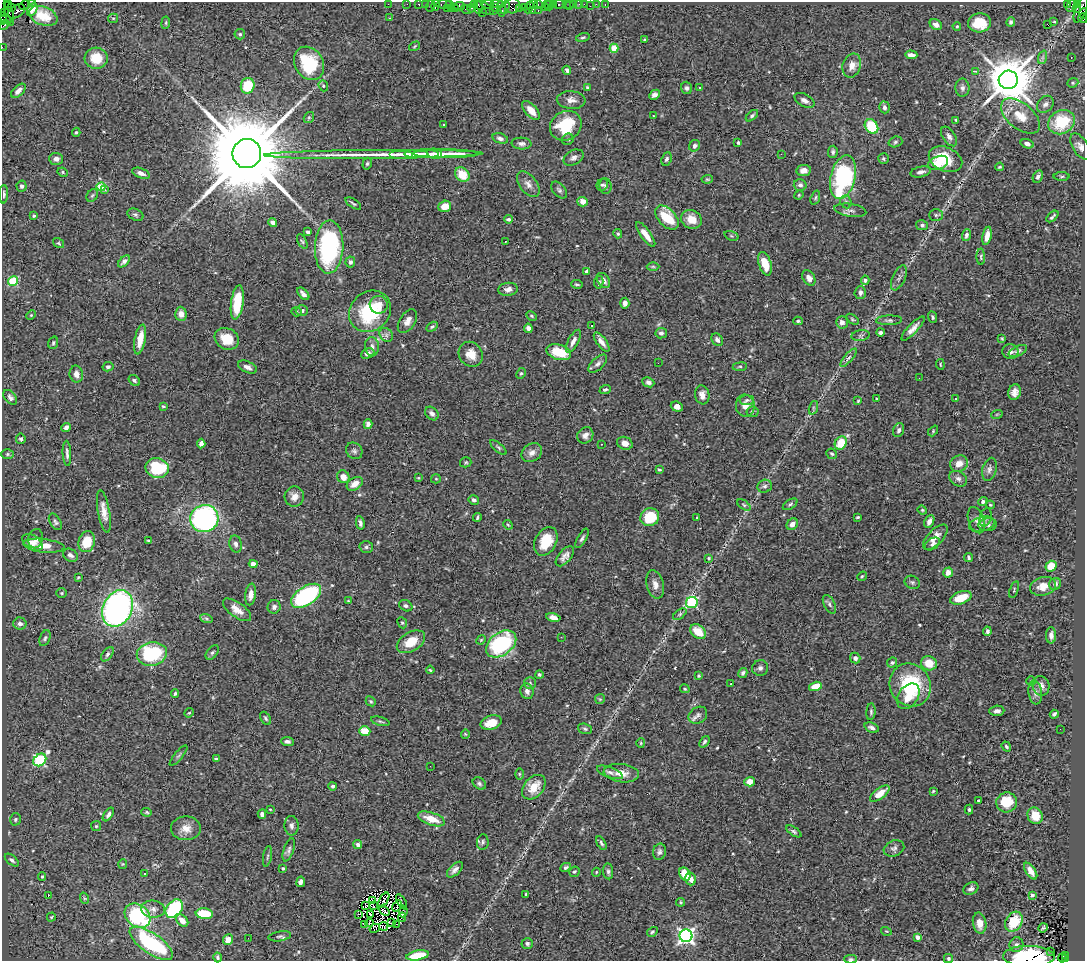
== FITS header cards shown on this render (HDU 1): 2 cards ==
NAXIS1  =                 1083
NAXIS2  =                  959

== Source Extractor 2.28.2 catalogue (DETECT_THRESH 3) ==
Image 1083 x 959 px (HDU 1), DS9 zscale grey, 1 PNG px = 1 image px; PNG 1087 x 963 px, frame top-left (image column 1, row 959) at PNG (2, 2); each listed source drawn as its Kron ellipse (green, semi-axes under 4 px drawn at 4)
Background 1.34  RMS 0.047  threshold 0.142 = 3 sigma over >= 5 px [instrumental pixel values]
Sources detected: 550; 2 with non-positive FLUX_AUTO (blend fragments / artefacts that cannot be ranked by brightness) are neither listed nor drawn; of the other 548, the 500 brightest by FLUX_AUTO listed and drawn (48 fainter detections omitted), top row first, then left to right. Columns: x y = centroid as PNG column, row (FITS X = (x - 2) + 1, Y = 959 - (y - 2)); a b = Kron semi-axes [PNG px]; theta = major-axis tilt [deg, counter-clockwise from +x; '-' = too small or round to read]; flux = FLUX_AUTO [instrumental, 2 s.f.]
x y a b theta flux
33 2 2 2 - 27
8 3 3 2 - 29
388 4 2 2 - 40
407 4 2 2 - 24
419 4 3 3 - 130
425 4 2 2 - 23
450 4 4 3 - 91
488 4 6 3 9 120
497 4 6 2 1 300
533 4 3 2 - 69
538 4 3 2 - 61
547 4 3 2 - 62
554 4 3 2 - 87
559 4 5 3 - 230
566 4 2 2 - 19
574 4 4 3 - 210
579 4 2 2 - 15
584 4 2 2 - 41
596 4 2 2 - 23
1067 4 3 2 - 440
1077 4 3 3 - 28
24 5 5 2 - 78
435 5 5 3 - 120
444 5 8 3 -1 200
474 5 4 2 - 76
550 5 5 3 - 120
605 5 3 2 - 19
1072 5 7 3 65 88
430 6 6 2 72 160
460 6 5 4 - 250
513 6 7 7 - 510
569 6 2 2 - 16
590 6 2 2 - 8.9
11 7 3 3 - 94
478 7 6 3 -87 330
505 7 7 3 74 200
524 7 2 2 - 58
529 7 6 4 65 150
545 7 3 2 - 87
451 8 3 2 - 110
471 8 4 3 - 46
484 8 10 5 -32 410
495 8 3 2 - 84
520 8 2 2 - 43
1077 8 3 3 - 510
32 9 7 4 64 17
447 9 3 2 - 73
455 9 3 3 - 140
466 9 5 3 - 280
501 9 7 4 -82 550
1081 10 13 5 68 630
16 11 9 6 33 610
493 11 2 2 - 48
532 11 4 2 - 140
538 11 3 2 - 160
482 12 3 2 - 55
5 13 3 2 - 69
9 13 12 4 -79 490
1084 14 5 2 - 200
43 16 15 9 -21 59
6 18 7 2 -46 230
113 18 5 4 - 4.3
389 18 3 2 - 4.5
1083 18 5 3 - 150
3 20 5 3 - 150
1011 22 5 4 - 8.2
1053 22 3 3 - 37
166 23 6 3 82 3.7
979 23 11 9 2 77
936 24 6 5 - 19
1047 24 3 2 - 4.1
4 25 5 3 - 160
957 26 4 3 - 3.9
240 34 5 5 - 5.7
583 37 7 4 14 4.8
644 40 4 3 - 4.2
415 46 6 3 33 3.4
2 47 2 2 - 24
614 48 4 4 - 86
911 55 6 4 -2 16
1043 57 7 4 71 7.9
96 58 11 10 - 70
1071 58 3 2 - 4
309 63 17 14 -57 190
852 66 12 9 70 28
567 70 4 3 - 6.6
975 71 4 2 - 6.8
1008 80 9 9 - 15000
1073 83 6 4 20 4.5
248 86 8 7 - 100
323 86 6 4 -69 4.6
587 87 3 3 - 4.2
686 88 6 5 - 7.6
699 88 3 3 - 14
962 88 9 7 -87 11
18 91 9 5 44 14
654 95 6 4 43 11
571 100 14 9 -4 20
804 100 11 6 -29 13
1045 104 9 7 47 15
884 107 6 5 - 8.9
531 110 11 6 -48 34
653 116 3 2 - 3.3
752 116 7 4 42 5.7
1020 116 23 12 -39 68
309 117 6 4 54 4.3
956 120 3 2 - 3.3
1061 122 14 11 30 150
443 124 3 3 - 16
566 126 16 14 32 140
871 126 8 6 -54 120
76 132 4 4 - 4.4
949 136 11 6 -56 13
500 138 8 5 -15 11
568 139 6 5 - 5.8
895 142 7 5 18 6.4
521 143 10 6 -3 12
738 143 3 3 - 4.8
1027 144 7 4 -17 14
695 146 6 5 - 10
1080 146 15 7 -58 20
833 152 6 5 - 6.6
247 154 14 14 - 64000
374 154 109 4 1 160
402 154 12 2 0 11
416 154 11 2 0 12
426 154 12 4 -2 24
435 154 8 5 -12 18
445 154 32 4 0 75
781 154 3 2 - 3
574 158 10 7 28 13
883 158 5 5 - 5.7
56 159 7 6 - 13
666 159 7 5 66 8.4
945 159 17 12 -25 130
938 163 10 6 22 36
367 164 6 4 73 4.9
1000 167 4 3 - 3.9
804 170 7 5 7 16
63 172 5 4 - 4.5
921 172 10 5 13 12
141 173 9 4 -21 14
462 175 8 6 -46 65
1062 176 8 4 1 4.7
843 177 22 12 77 400
1038 177 6 4 61 8.8
707 179 5 4 - 3.7
528 184 15 8 -52 20
602 185 6 5 - 7
800 185 6 6 - 9.3
21 186 5 5 - 9
605 186 8 6 -83 8.4
101 187 4 4 - 130
105 190 3 2 - 39
559 190 10 6 -49 8.4
4 194 9 4 89 7.4
92 195 7 5 53 5.3
799 195 5 4 - 3.6
815 198 7 4 71 5.8
583 202 5 5 - 24
846 202 6 5 - 7.3
353 203 9 3 -33 5.3
445 206 6 5 - 38
850 210 16 6 -8 14
135 215 8 5 -23 7.9
936 215 7 5 -1 6.9
34 216 4 3 - 4.2
1052 216 7 2 42 5.4
667 217 14 8 -47 97
508 219 4 3 - 8.2
691 219 11 9 -28 41
273 222 4 4 - 15
922 225 6 5 - 6.4
308 232 4 3 - 7.7
618 234 5 4 - 5.5
646 234 15 5 -54 32
966 235 6 4 70 9.6
731 236 7 4 -20 4.5
987 236 9 4 78 23
302 241 8 4 -61 5.2
505 241 3 2 - 8
58 243 6 4 -35 4.4
329 247 26 14 88 460
981 257 8 4 -89 5.8
124 261 7 4 45 11
350 262 5 5 - 7.2
765 264 12 6 -71 55
653 267 6 4 -1 4.4
587 271 4 3 - 13
809 278 8 6 -57 18
899 278 13 6 65 12
603 280 8 5 -54 12
865 280 5 4 - 7
13 281 5 4 - 160
599 282 6 4 79 7
577 284 6 3 -10 4
508 289 10 6 6 16
860 293 6 5 - 9.9
303 294 7 4 -46 12
237 302 17 6 83 110
625 303 5 4 - 16
379 305 9 9 - 25
302 311 6 5 - 12
370 311 22 19 44 220
296 312 5 4 - 4.4
181 314 7 5 -85 22
31 315 5 3 - 3.6
531 316 6 4 -28 4.3
932 317 6 4 -67 5.5
852 319 7 3 -36 4.2
889 320 13 5 2 8.6
407 321 13 7 57 21
798 321 4 4 - 4.7
842 322 6 6 - 15
592 325 2 2 - 3.4
432 327 6 4 32 5.1
528 328 4 4 - 16
913 329 16 5 46 20
880 332 4 3 - 10
661 333 6 5 - 8.6
386 335 7 6 - 10
861 336 9 5 8 6.8
1002 338 4 3 - 3.5
140 339 15 5 79 49
227 339 12 10 -28 63
717 340 7 5 -55 12
573 341 12 5 62 17
602 342 11 5 -53 19
53 343 6 4 72 5.8
372 347 9 7 -85 16
1010 351 8 7 - 12
1018 351 10 5 25 8.2
559 352 13 7 -16 96
368 353 7 4 24 12
471 354 13 11 -54 39
848 358 11 4 49 9.8
658 363 2 2 - 4.7
598 364 11 6 43 11
940 364 5 3 - 3.3
108 367 5 4 - 7.2
247 367 10 5 -25 15
740 367 7 3 8 5.1
521 373 6 4 61 4.6
76 374 8 6 -80 20
919 378 3 2 - 4.2
134 380 6 4 -38 6.8
648 382 6 5 - 11
605 389 6 4 20 5.6
1015 392 8 6 71 17
702 395 9 7 -80 18
10 397 8 5 -50 11
877 399 3 3 - 3.7
955 399 3 2 - 5.2
747 400 7 5 3 6.4
858 401 4 3 - 3.2
163 406 4 3 - 4.2
745 406 11 9 -83 23
677 407 6 5 - 19
813 408 7 4 72 5.1
752 412 6 5 - 5.4
432 413 8 5 -47 11
997 414 6 3 18 3.8
368 424 5 4 - 15
66 427 5 4 - 13
899 430 7 5 70 9.9
933 431 6 4 47 3.5
585 435 8 7 - 14
21 439 5 5 - 6.4
201 443 5 4 - 12
625 443 8 6 -22 21
841 443 7 5 58 77
601 444 3 2 - 3.7
498 447 10 4 -40 5.6
354 451 9 7 -45 9.6
532 452 11 8 35 19
67 453 12 4 -88 10
7 454 6 5 - 5
832 454 5 5 - 6.6
466 462 6 5 - 4.6
959 464 9 8 - 29
157 468 11 10 - 190
989 469 12 7 74 12
659 470 4 3 - 3.7
343 477 7 6 - 28
418 478 4 3 - 3
436 479 5 4 - 3.6
958 479 9 7 -32 12
355 484 9 6 33 34
765 486 7 6 - 9
294 497 10 9 - 23
474 500 5 4 - 9.2
983 502 5 4 - 9.3
790 504 8 4 32 6.4
744 505 7 4 -36 5.2
990 505 4 4 - 3.2
922 510 4 4 - 3.8
104 511 21 6 -80 29
477 517 4 2 - 4.4
650 517 9 9 - 110
858 517 4 3 - 5.6
986 517 9 6 73 8.8
697 518 3 3 - 41
204 519 14 13 - 680
976 520 13 8 -71 15
929 521 7 4 63 14
55 522 9 5 -58 7.7
360 523 7 4 -78 8.4
792 524 6 5 - 19
982 524 13 7 13 16
508 525 5 4 - 3.7
988 525 9 6 7 12
935 537 16 7 46 27
582 538 11 4 61 8.6
36 539 10 7 75 16
149 541 4 2 - 3.6
546 541 15 10 62 80
32 542 11 7 -32 20
87 542 11 8 75 74
236 544 8 6 -76 11
932 544 8 5 33 9
44 546 20 6 -6 51
366 547 6 5 - 7.5
70 555 8 6 -28 12
565 556 12 6 49 17
968 557 4 3 - 5
709 558 4 3 - 3.7
253 564 4 4 - 36
1051 566 5 5 - 53
948 573 5 4 - 22
862 576 5 4 - 3.9
78 577 4 3 - 3
912 582 8 6 -24 7.3
655 584 14 8 -77 23
1055 584 6 5 - 12
1043 586 13 9 14 30
1014 589 9 3 73 3.6
62 593 5 4 - 4
251 594 11 5 82 19
306 596 17 9 34 500
961 598 11 6 19 64
348 601 4 4 - 2.9
692 603 6 5 - 290
829 604 10 5 -62 8.9
406 606 7 5 -30 7.7
274 607 7 6 - 11
118 608 19 14 64 1100
237 610 16 7 -36 32
680 614 8 4 36 5.1
553 617 7 4 -11 18
206 618 6 4 -19 5.7
402 623 6 4 -65 4.6
20 624 6 6 - 13
987 631 4 3 - 8.4
698 632 9 6 -37 62
1051 635 8 5 -90 13
561 637 3 2 - 6.1
45 638 8 5 67 6.5
481 640 5 4 - 3.5
411 642 15 9 30 67
501 644 17 11 36 330
212 652 8 5 52 6.3
107 654 8 5 54 6.5
152 654 15 11 10 240
855 658 5 5 - 13
892 662 5 4 - 6
929 663 8 7 - 51
760 668 8 8 - 10
430 670 4 3 - 3.8
743 673 5 4 - 7.9
539 674 4 4 - 5.4
699 676 3 3 - 4
1031 681 5 5 - 4.3
530 683 6 6 - 7.5
731 684 3 2 - 4.9
910 685 22 20 -56 220
815 686 6 4 16 47
1041 686 10 8 -75 19
685 689 5 4 - 3.7
527 691 8 6 -72 13
1035 692 12 6 -83 14
175 694 4 3 - 4.6
908 696 14 9 54 44
600 699 5 5 - 3.9
371 701 5 4 - 4.9
997 711 7 5 5 13
871 712 8 4 86 6.6
189 713 5 4 - 3.8
1054 714 4 3 - 7.1
698 715 10 8 34 13
265 718 7 4 -57 6.1
380 721 9 3 -16 5.1
491 723 11 7 17 54
872 728 7 4 -22 11
585 729 7 5 -17 6.2
1060 729 2 2 - 4.5
365 731 5 4 - 59
465 734 4 4 - 3.2
287 741 6 4 -7 8.4
704 742 6 4 52 5.8
641 743 4 4 - 3.9
1006 747 5 3 - 5.1
178 756 13 4 50 7.9
216 759 3 3 - 4.9
40 760 7 5 44 380
430 766 2 2 - 3.4
610 772 14 5 -20 13
621 773 18 9 -7 38
519 774 5 3 - 3.6
750 782 5 4 - 36
479 783 7 5 -35 6.9
333 786 4 4 - 6
534 787 14 9 48 58
933 791 4 3 - 3.1
880 794 12 5 38 43
978 800 3 2 - 5.3
1007 802 10 10 - 96
270 809 4 3 - 3.3
969 810 5 4 - 5.9
147 812 5 4 - 4
108 814 8 4 56 8.9
262 814 5 4 - 10
1035 816 8 7 - 47
15 819 6 5 - 5.8
431 819 14 6 -18 50
96 826 5 5 - 4.5
291 826 10 7 -86 12
186 828 15 12 0 34
794 831 8 4 -34 6.2
483 842 7 6 - 7.6
601 843 7 4 -61 6.2
358 845 4 4 - 8.5
894 848 10 7 21 11
289 850 12 5 71 9.7
659 852 8 6 78 9.3
267 856 10 3 79 5.4
12 860 8 4 -40 8.5
123 864 5 4 - 3.2
566 867 5 4 - 7.1
283 868 3 3 - 5.3
455 870 10 5 45 13
608 871 8 5 -83 7.3
1031 871 9 5 -56 21
574 872 5 5 - 5.7
596 872 4 4 - 3.4
144 874 3 2 - 6
685 874 7 5 -62 51
42 876 4 3 - 3.8
691 879 6 5 - 24
301 882 5 4 - 13
971 889 8 6 25 9.9
526 894 3 3 - 4.4
1032 895 4 3 - 8.3
48 896 3 2 - 24
84 898 6 3 -71 4
372 900 3 2 - 3
384 900 8 2 59 4
402 902 8 2 -59 5.2
681 902 4 4 - 4.3
366 906 3 2 - 3.2
373 906 3 2 - 3
397 906 6 2 55 6.3
153 909 12 8 -6 19
174 909 10 7 52 260
384 911 6 2 -37 3.7
403 911 6 2 84 4
204 914 9 5 -5 110
359 914 2 2 - 3
370 914 3 2 - 6.1
138 916 14 11 -39 310
51 917 5 4 - 3.3
402 917 5 3 - 7.8
182 920 7 5 -46 26
1014 922 11 8 59 58
369 923 4 2 - 4.9
391 923 3 2 - 3.1
980 923 11 6 -81 26
364 924 3 2 - 7.3
397 924 3 2 - 3.6
384 926 4 2 - 5.2
375 928 5 3 - 3.3
1043 928 5 3 - 5.1
886 931 5 3 - 3.1
652 932 6 4 33 4.7
280 936 11 5 9 8.8
686 936 6 6 - 1100
917 937 4 4 - 17
248 938 2 2 - 4.1
228 939 5 4 - 28
151 943 25 10 -35 320
527 944 6 5 - 8.3
1016 945 7 7 - 11
1051 952 3 2 - 4.4
418 955 11 4 10 89
1065 955 3 2 - 250
1029 956 25 10 -1 180
218 957 5 3 - 6.2
948 958 4 4 - 5.1
1062 958 4 3 - 94
851 959 6 4 -1 5.4
1065 959 3 2 - 130
At the frame edge (FLAGS 8, measured only in part): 10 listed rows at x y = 33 2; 8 3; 1084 14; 1083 18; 3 20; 4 25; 2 47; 1029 956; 948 958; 851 959
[48 fainter detections neither listed nor drawn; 2 non-positive-flux detections neither listed nor drawn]